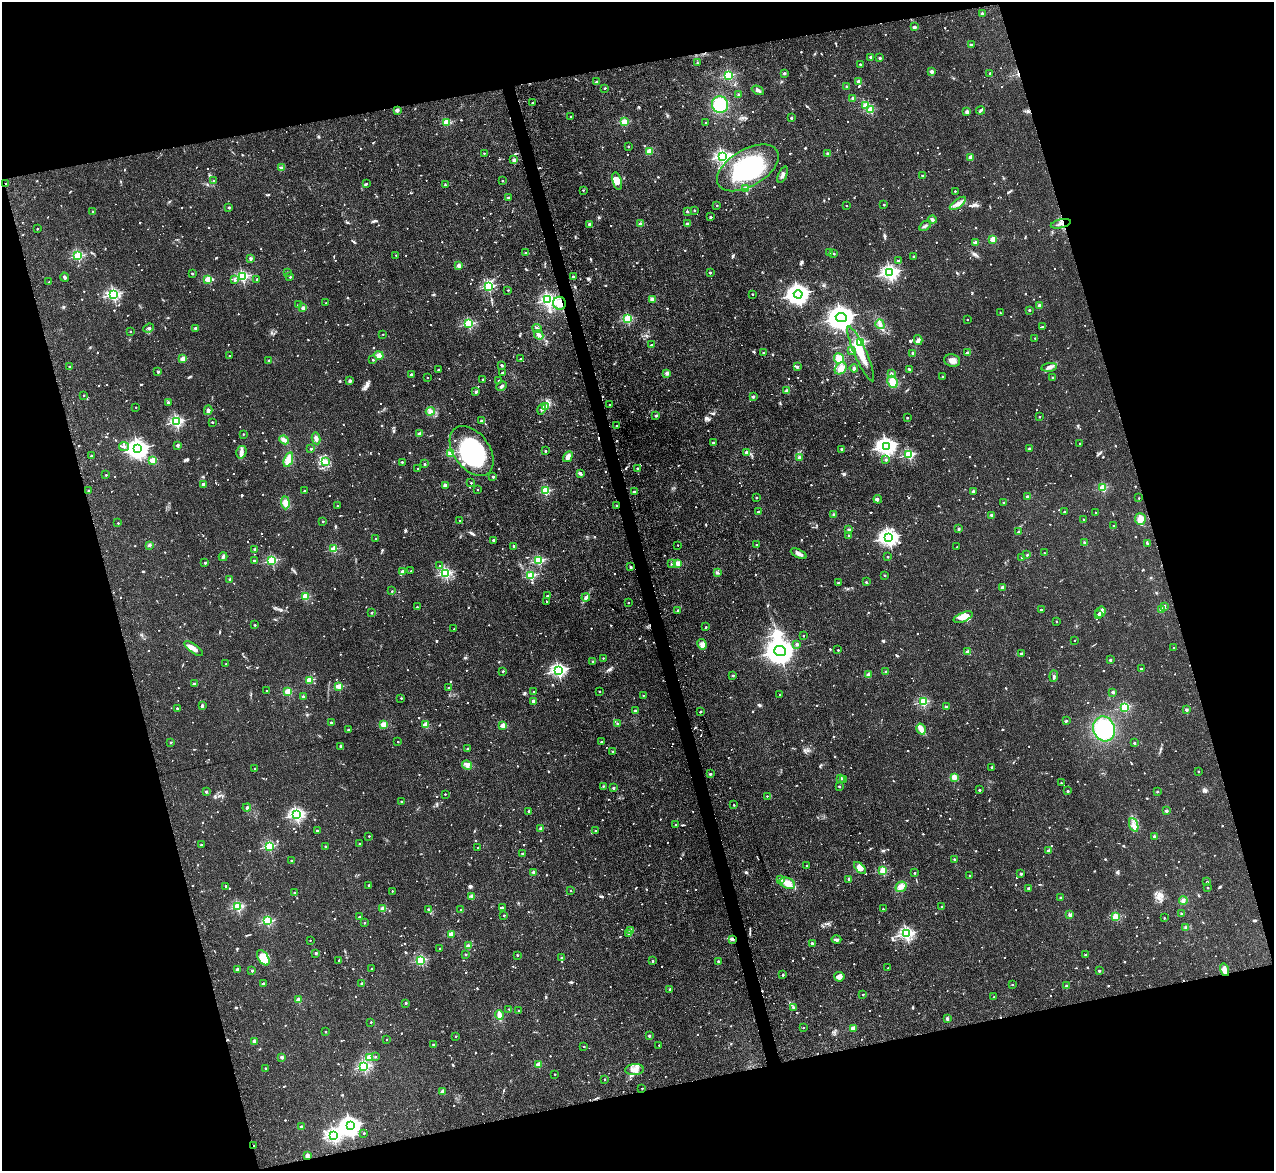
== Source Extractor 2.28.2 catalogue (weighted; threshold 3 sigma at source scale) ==
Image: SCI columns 7-5094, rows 135-4807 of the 5154 x 5095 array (HDU 1 of 3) = the unmasked area's bounding box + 8 px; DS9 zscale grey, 4 x 4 block average (1 PNG px = mean of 4 x 4 image px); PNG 1276 x 1173 px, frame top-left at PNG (2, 2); each listed source drawn as its Kron ellipse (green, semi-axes under 4 px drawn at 4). Shown black and unused: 31% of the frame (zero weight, under 3 of 5 exposures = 3% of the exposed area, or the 3 px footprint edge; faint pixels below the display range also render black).
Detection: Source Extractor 2.28.2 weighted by HDU 2 'WHT'. Background 0.0273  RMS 0.005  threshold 0.0226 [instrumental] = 3 sigma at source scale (4.5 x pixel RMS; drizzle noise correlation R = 1.50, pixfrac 1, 0.05/0.05 arcsec/px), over >= 5 px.
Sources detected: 1519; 11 too faint to see at this stretch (4 x 4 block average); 5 inside a brighter object's white glare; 10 cosmic-ray / hot-pixel residue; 2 long thin detections or spike segments (spike, bleed or trail) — neither listed nor drawn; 12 coinciding with a brighter row at this scale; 28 inside a brighter listed object's ellipse — not listed separately; of the other 1451, all 500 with FLUX_AUTO >= 5.11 (the completeness limit of this list) listed and drawn (951 fainter detections not listed), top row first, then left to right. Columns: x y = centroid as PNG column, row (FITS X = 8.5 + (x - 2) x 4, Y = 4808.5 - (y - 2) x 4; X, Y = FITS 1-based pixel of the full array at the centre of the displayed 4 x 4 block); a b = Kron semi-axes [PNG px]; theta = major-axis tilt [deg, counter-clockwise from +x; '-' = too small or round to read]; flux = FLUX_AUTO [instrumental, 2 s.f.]
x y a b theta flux
982 13 2 2 - 21
914 27 2 2 - 49
971 45 2 2 - 14
871 57 2 2 - 32
880 58 2 2 - 17
697 63 2 2 - 7.7
860 64 2 2 - 11
931 71 2 2 - 42
784 73 2 2 - 22
990 73 2 2 - 12
728 75 2 2 - 320
858 81 2 2 - 40
596 82 2 2 - 16
846 86 2 2 - 7.6
605 88 2 2 - 13
758 90 6 3 -26 6.7
739 95 2 2 - 15
853 98 2 2 - 50
533 103 2 2 - 6.4
720 104 8 8 - 93
866 105 2 2 - 110
397 110 2 2 - 50
871 110 2 2 - 170
981 110 4 2 - 6.7
967 112 2 2 - 49
571 116 2 2 - 12
791 118 2 2 - 11
446 122 2 2 - 160
624 122 2 2 - 160
706 123 2 2 - 7.6
628 146 2 2 - 7.6
649 152 4 3 - 30
484 153 2 2 - 6.4
828 154 2 2 - 37
722 156 3 2 - 720
971 157 2 2 - 63
514 160 2 2 - 41
281 168 3 3 - 6.1
748 168 34 18 30 280
783 175 9 3 68 12
922 175 2 2 - 10
213 181 2 2 - 9.9
502 181 2 2 - 5.3
617 181 9 4 -75 22
6 184 2 2 - 13
366 184 2 2 - 7.1
445 185 2 2 - 7.8
746 189 2 2 - 89
583 190 2 2 - 5.2
955 191 2 2 - 8.3
508 197 2 2 - 15
958 203 9 4 36 17
884 205 2 2 - 8.7
717 206 2 2 - 5.2
847 206 2 2 - 5.6
229 207 2 2 - 22
694 210 2 2 - 12
93 211 2 2 - 9.9
687 211 2 2 - 11
711 217 2 2 - 15
932 219 4 2 - 9.9
589 224 2 2 - 17
640 224 2 2 - 44
687 224 2 2 - 26
1061 224 10 2 13 7.5
925 226 6 2 34 6.6
37 229 2 2 - 5.5
993 239 2 2 - 120
975 243 2 2 - 59
830 252 2 2 - 11
526 253 2 2 - 16
834 254 2 2 - 6.5
396 255 2 2 - 6.9
78 256 2 2 - 320
914 256 2 2 - 18
251 258 2 2 - 34
898 261 2 2 - 13
459 265 2 2 - 60
287 272 2 2 - 15
192 273 2 2 - 17
710 273 2 2 - 12
890 273 3 2 - 1100
242 276 2 2 - 520
64 277 4 3 - 5.2
290 277 2 2 - 10
573 277 2 2 - 22
208 279 2 2 - 140
257 279 2 2 - 15
235 280 2 2 - 9
49 282 2 2 - 6.8
488 286 2 2 - 320
508 290 2 2 - 6.3
113 294 2 2 - 670
752 294 2 2 - 5.5
798 294 4 3 - 2600
652 299 4 3 - 11
548 300 2 2 - 670
326 303 2 2 - 6.4
560 303 6 6 - 30
298 305 2 2 - 8.2
1039 305 2 2 - 38
303 308 2 2 - 47
1029 310 2 2 - 12
1000 313 2 2 - 5.2
841 318 5 4 - 3600
628 319 2 2 - 320
967 319 2 2 - 6.7
469 324 2 2 - 370
880 324 5 3 - 9.6
1042 327 2 2 - 8.3
149 328 5 4 - 6.2
195 328 2 2 - 33
537 328 5 2 - 7
130 331 2 2 - 9.4
383 334 2 2 - 6.6
539 335 5 2 - 15
1035 338 2 2 - 8.9
918 340 5 3 - 7.6
860 342 2 2 - 360
651 345 2 2 - 14
851 350 3 2 - 6.6
763 353 2 2 - 11
913 353 2 2 - 28
968 353 2 2 - 49
861 354 30 6 -66 71
229 355 2 2 - 5.2
379 355 4 4 - 12
839 358 5 5 - 26
183 359 2 2 - 100
520 359 2 2 - 14
269 360 2 2 - 10
373 360 2 2 - 6.6
952 361 8 6 -14 20
502 365 2 2 - 8
69 366 2 2 - 7.6
797 367 2 2 - 24
1049 367 8 3 10 10
841 368 7 5 44 20
854 368 4 2 - 6
438 370 2 2 - 9
910 370 2 2 - 12
158 372 2 2 - 18
502 373 2 2 - 26
667 373 2 2 - 50
891 373 2 2 - 20
411 374 2 2 - 23
942 376 2 2 - 6.9
427 377 2 2 - 5.7
1053 377 2 2 - 7.9
483 379 2 2 - 13
350 381 2 2 - 8.5
499 381 2 2 - 19
892 382 6 5 - 31
502 386 6 3 23 6.6
787 391 2 2 - 53
476 392 2 2 - 6.6
84 395 2 2 - 5.5
753 397 2 2 - 26
168 402 2 2 - 23
610 405 2 2 - 5.4
136 407 2 2 - 5.5
545 407 4 3 - 14
541 409 5 2 - 6.2
208 410 5 4 - 8.4
430 411 4 4 - 13
656 416 2 2 - 17
1039 417 2 2 - 5.6
907 418 2 2 - 7.8
481 421 2 2 - 33
176 422 2 2 - 590
212 422 2 2 - 9.6
616 426 2 2 - 7.6
420 433 4 3 - 6.5
243 434 2 2 - 7.5
316 438 6 3 -78 9.3
284 440 5 3 - 18
713 443 2 2 - 18
1080 443 2 2 - 8.5
177 445 2 2 - 32
124 446 5 2 - 12
886 446 3 3 - 1700
1029 448 2 2 - 21
138 449 4 3 - 2100
311 449 2 2 - 16
842 449 2 2 - 22
472 451 28 18 -54 310
545 451 2 2 - 12
241 452 6 5 - 13
746 452 2 2 - 28
450 453 2 2 - 130
909 455 2 2 - 350
91 456 2 2 - 17
568 457 6 4 60 20
799 457 2 2 - 24
886 459 2 2 - 15
152 460 2 2 - 130
288 460 7 4 72 35
325 462 4 2 - 17
402 462 2 2 - 11
424 464 2 2 - 9.9
417 469 2 2 - 6.5
638 469 2 2 - 37
580 473 4 2 - 7
106 475 2 2 - 9.4
493 477 2 2 - 20
471 483 2 2 - 8.2
203 484 2 2 - 25
445 485 2 2 - 60
1103 488 2 2 - 200
89 490 2 2 - 10
477 490 2 2 - 5.2
304 491 2 2 - 14
545 491 2 2 - 260
973 491 2 2 - 38
634 492 2 2 - 23
1027 496 2 2 - 17
756 497 2 2 - 7.4
1139 498 2 2 - 5.5
878 499 4 4 - 6.1
1003 502 2 2 - 5.7
285 503 6 4 -86 22
617 505 2 2 - 7.8
337 506 2 2 - 8.6
758 512 2 2 - 13
1064 512 2 2 - 12
1096 513 2 2 - 8
834 514 2 2 - 24
991 515 2 2 - 26
1083 519 2 2 - 8.6
1140 519 6 5 - 42
460 521 2 2 - 13
323 522 2 2 - 11
118 523 2 2 - 5.8
1114 526 2 2 - 6.1
959 529 2 2 - 20
849 530 2 2 - 41
1019 532 2 2 - 22
849 536 2 2 - 14
889 537 3 3 - 1500
375 539 2 2 - 6.7
493 540 2 2 - 21
1085 543 2 2 - 29
1147 543 2 2 - 11
149 545 2 2 - 44
678 545 2 2 - 5.5
757 545 2 2 - 14
514 546 2 2 - 18
957 547 2 2 - 5.1
255 549 2 2 - 33
334 549 2 2 - 140
1044 553 2 2 - 5.9
799 554 9 3 -27 12
1027 555 2 2 - 11
223 557 4 2 - 6.5
888 557 2 2 - 8.6
1022 558 2 2 - 8.6
254 560 2 2 - 13
538 560 2 2 - 360
272 561 2 2 - 330
205 563 2 2 - 19
678 563 2 2 - 98
671 564 2 2 - 6.9
439 566 2 2 - 5.7
631 567 2 2 - 11
411 571 2 2 - 5.4
402 572 2 2 - 52
446 573 2 2 - 510
717 573 3 3 - 6
531 575 2 2 - 280
885 575 2 2 - 12
230 579 2 2 - 25
866 582 2 2 - 13
838 583 2 2 - 18
1002 587 2 2 - 37
392 591 2 2 - 5.4
547 596 2 2 - 21
305 597 2 2 - 180
586 597 4 3 - 11
547 602 2 2 - 9.2
628 603 2 2 - 5.4
1164 606 2 2 - 21
417 607 2 2 - 7.4
1041 609 2 2 - 7.9
1161 609 2 2 - 60
678 610 2 2 - 10
1100 612 6 5 - 9.8
372 613 2 2 - 9.1
1099 614 2 2 - 15
963 617 10 4 22 30
1056 622 2 2 - 7.3
255 625 2 2 - 8.2
706 627 2 2 - 10
454 629 2 2 - 5.4
803 636 2 2 - 6.5
1075 640 2 2 - 5.1
702 644 5 3 - 9.9
797 644 2 2 - 23
1174 648 2 2 - 7.9
194 649 11 4 -36 23
838 650 2 2 - 7
780 651 6 5 - 4000
968 652 2 2 - 80
1021 654 2 2 - 24
603 658 2 2 - 5.6
1110 660 2 2 - 20
592 661 2 2 - 9.5
226 664 2 2 - 7.1
1141 668 2 2 - 11
558 670 2 2 - 870
503 671 2 2 - 13
886 672 2 2 - 28
733 675 2 2 - 18
868 675 2 2 - 58
1054 676 5 2 - 5.9
309 680 2 2 - 110
194 684 2 2 - 30
339 687 2 2 - 130
449 688 2 2 - 13
267 691 2 2 - 5.5
534 691 2 2 - 5.4
599 691 2 2 - 8.9
288 692 2 2 - 150
1113 692 2 2 - 31
780 694 2 2 - 5.8
643 695 2 2 - 6.9
303 697 2 2 - 25
401 698 2 2 - 8.8
533 701 2 2 - 42
923 702 2 2 - 320
202 706 3 2 - 6.5
946 707 2 2 - 41
1125 707 2 2 - 320
177 708 2 2 - 11
1187 710 2 2 - 31
635 711 2 2 - 28
700 712 2 2 - 13
1066 720 2 2 - 5.4
331 722 2 2 - 17
618 724 2 2 - 29
383 725 2 2 - 120
425 725 2 2 - 110
503 726 2 2 - 77
921 729 6 3 -58 26
1104 729 12 11 - 220
348 730 2 2 - 19
398 742 2 2 - 5.4
601 742 2 2 - 11
171 743 2 2 - 9.4
1134 743 2 2 - 16
340 746 2 2 - 13
468 748 2 2 - 6.5
612 751 2 2 - 11
467 765 5 4 - 12
992 767 2 2 - 12
255 768 2 2 - 5.4
1198 771 2 2 - 9.4
710 774 2 2 - 20
954 777 2 2 - 110
841 778 2 2 - 30
843 779 2 2 - 8.2
1061 783 2 2 - 5.5
603 786 2 2 - 8
839 786 2 2 - 11
613 788 2 2 - 21
979 790 2 2 - 20
1068 791 2 2 - 17
1157 791 2 2 - 11
206 792 2 2 - 19
445 794 2 2 - 7.2
767 796 2 2 - 5.1
401 801 2 2 - 14
734 805 2 2 - 6.4
247 807 4 3 - 6.1
529 811 2 2 - 22
1166 811 2 2 - 28
296 814 2 2 - 770
675 825 2 2 - 6.9
1134 825 7 2 -70 9.5
541 829 2 2 - 47
317 830 2 2 - 13
595 830 2 2 - 9.6
369 836 2 2 - 7.5
1154 836 2 2 - 26
360 844 2 2 - 11
201 845 2 2 - 13
269 846 2 2 - 310
325 846 2 2 - 9.3
477 847 2 2 - 6.7
1048 851 2 2 - 34
523 854 2 2 - 31
954 859 2 2 - 19
292 861 2 2 - 35
807 865 2 2 - 8.7
860 868 7 4 -46 18
883 871 2 2 - 190
534 872 3 3 - 6.6
914 873 2 2 - 8.2
1021 874 2 2 - 19
970 876 2 2 - 5.6
780 879 2 2 - 17
849 879 2 2 - 28
1207 882 2 2 - 6.5
787 883 8 5 -23 27
369 885 2 2 - 7.4
226 886 2 2 - 14
901 887 6 5 - 18
1029 888 2 2 - 30
1208 888 2 2 - 5.5
571 890 2 2 - 7.8
392 891 2 2 - 5.8
295 893 2 2 - 26
472 896 2 2 - 63
1061 898 2 2 - 18
1183 901 4 3 - 8.4
238 907 2 2 - 350
502 907 2 2 - 17
941 907 2 2 - 9.6
383 909 2 2 - 71
429 909 2 2 - 29
883 909 2 2 - 6.1
461 910 2 2 - 12
1181 913 2 2 - 7.3
504 915 2 2 - 9.2
1070 915 2 2 - 54
359 917 2 2 - 12
1116 917 2 2 - 190
1164 918 2 2 - 5.2
267 921 2 2 - 340
364 923 2 2 - 12
1186 928 2 2 - 47
631 930 2 2 - 42
451 934 2 2 - 91
629 934 2 2 - 23
906 934 2 2 - 790
732 939 4 3 - 5.7
310 940 2 2 - 5.4
836 940 5 2 - 11
812 943 2 2 - 13
468 946 2 2 - 60
440 948 2 2 - 9.4
316 953 2 2 - 25
465 954 2 2 - 9.2
517 955 2 2 - 11
1085 955 2 2 - 5.6
263 958 9 5 -56 48
562 958 2 2 - 26
339 960 2 2 - 11
421 960 2 2 - 330
652 960 2 2 - 11
718 961 2 2 - 10
372 968 2 2 - 6.8
888 968 2 2 - 9.7
237 969 2 2 - 25
1224 970 6 3 -75 24
252 971 2 2 - 16
1099 971 2 2 - 19
783 975 2 2 - 9.7
839 977 5 5 - 16
263 983 2 2 - 15
362 984 2 2 - 37
1012 985 2 2 - 6.5
1066 986 2 2 - 19
670 989 2 2 - 16
863 994 2 2 - 7.5
994 997 2 2 - 9.6
299 999 2 2 - 60
406 1003 2 2 - 15
793 1007 2 2 - 7.2
509 1009 2 2 - 6
518 1010 2 2 - 7
499 1015 5 3 - 13
947 1019 2 2 - 30
371 1022 2 2 - 7.9
803 1028 2 2 - 5.6
853 1029 2 2 - 63
325 1032 2 2 - 7.1
456 1036 2 2 - 9.5
649 1036 2 2 - 18
386 1039 2 2 - 5.3
254 1041 2 2 - 50
433 1045 2 2 - 23
659 1045 2 2 - 6
584 1046 2 2 - 7.4
282 1057 2 2 - 38
370 1057 2 2 - 130
375 1057 2 2 - 5.3
539 1065 2 2 - 94
364 1066 2 2 - 460
265 1068 2 2 - 10
634 1070 9 5 5 31
555 1074 2 2 - 5.7
604 1079 2 2 - 8.7
642 1088 2 2 - 5.5
443 1091 2 2 - 50
350 1126 4 3 - 2000
301 1127 2 2 - 35
364 1133 2 2 - 9.7
333 1135 2 2 - 800
253 1146 2 2 - 12
307 1156 2 2 - 63
Overlapping masked pixels (flux is a lower limit): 6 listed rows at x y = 6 184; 1061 224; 560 303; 617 505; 732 939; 253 1146
Diffuse or blended objects may show on this block-average render without a row.